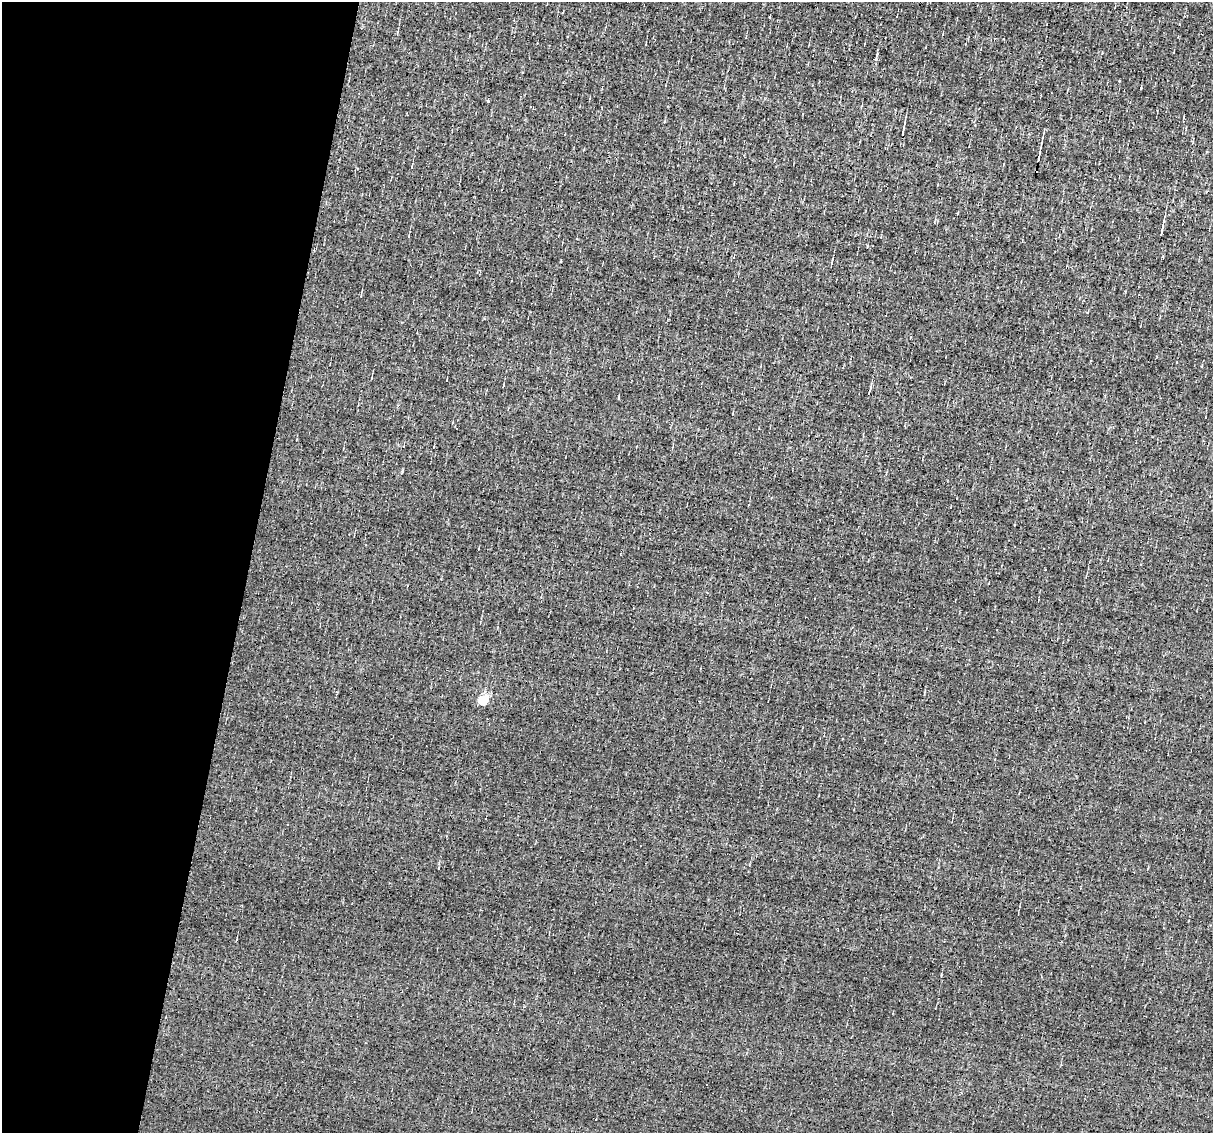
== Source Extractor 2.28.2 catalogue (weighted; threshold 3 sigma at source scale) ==
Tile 9 of 4 x 4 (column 1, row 3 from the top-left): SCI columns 1-1211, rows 1363-2493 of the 4844 x 4870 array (HDU 1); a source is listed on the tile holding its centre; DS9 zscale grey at full resolution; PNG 1215 x 1135 px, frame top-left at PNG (2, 2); no overlay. Shown black and unused: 20% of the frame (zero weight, under 3 of 4 exposures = <1% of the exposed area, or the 3 px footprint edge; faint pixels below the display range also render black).
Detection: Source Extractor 2.28.2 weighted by HDU 2 'WHT'; one run over the whole footprint, this tile lists its part. Background -0.00519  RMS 0.051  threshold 0.23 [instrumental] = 3 sigma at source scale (4.5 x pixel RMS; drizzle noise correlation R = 1.50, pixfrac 1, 0.05/0.05 arcsec/px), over >= 5 px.
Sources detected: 11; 3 cosmic-ray / hot-pixel residue — not listed; the other 8 listed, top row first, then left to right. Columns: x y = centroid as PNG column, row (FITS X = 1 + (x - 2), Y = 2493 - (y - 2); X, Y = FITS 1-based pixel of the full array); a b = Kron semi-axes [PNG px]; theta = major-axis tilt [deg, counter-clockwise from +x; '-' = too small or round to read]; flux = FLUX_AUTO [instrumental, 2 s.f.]
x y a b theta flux
903 131 14 3 79 17
1039 155 18 2 79 22
412 166 7 2 81 6.5
1162 231 13 3 78 17
870 390 8 2 79 7.7
1045 569 3 3 - 10
988 584 3 2 - 2.9
483 701 5 5 - 350